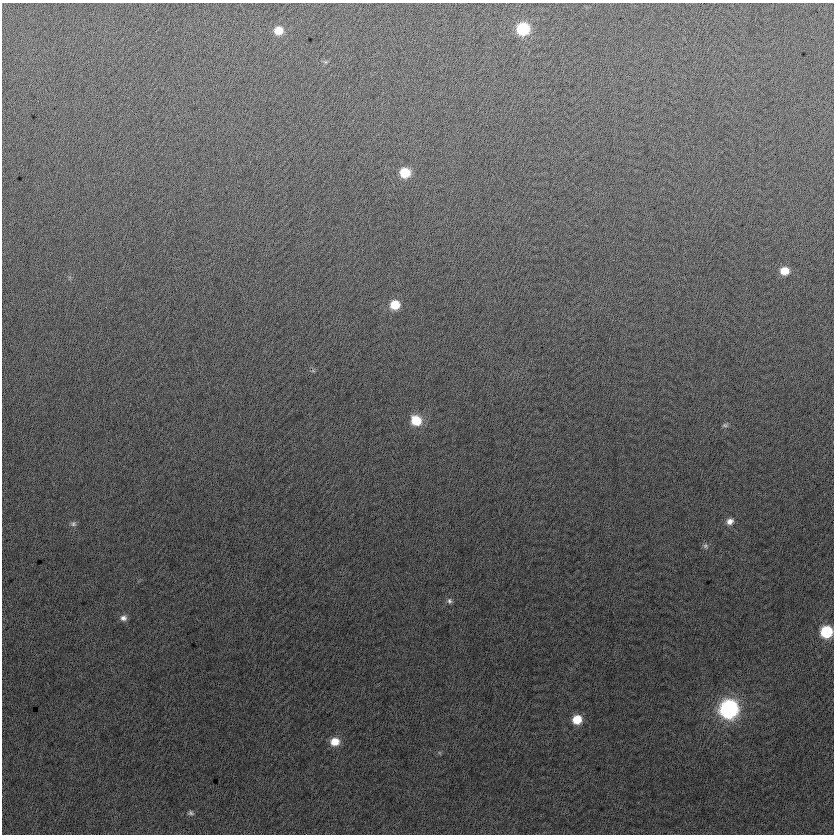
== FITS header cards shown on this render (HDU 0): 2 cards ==
NAXIS1  =                  832
NAXIS2  =                  832

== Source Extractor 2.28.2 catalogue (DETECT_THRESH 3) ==
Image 832 x 832 px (HDU 0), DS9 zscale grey, 1 PNG px = 1 image px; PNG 836 x 836 px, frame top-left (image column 1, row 832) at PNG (2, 3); no overlay
Background -0.308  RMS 13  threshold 38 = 3 sigma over >= 5 px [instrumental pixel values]
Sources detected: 18; all 18 listed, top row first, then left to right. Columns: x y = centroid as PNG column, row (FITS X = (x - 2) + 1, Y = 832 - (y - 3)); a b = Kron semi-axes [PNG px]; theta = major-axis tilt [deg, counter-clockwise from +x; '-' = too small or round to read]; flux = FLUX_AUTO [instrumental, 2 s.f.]
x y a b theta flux
523 29 9 8 - 59000
279 30 9 8 - 12000
325 62 6 5 - 1400
405 173 9 8 - 26000
784 271 8 7 - 13000
395 305 8 8 - 19000
416 420 10 9 - 23000
725 425 8 5 6 1800
730 521 9 8 - 5200
73 524 8 7 - 2400
706 546 8 7 - 2400
449 601 8 7 - 2500
123 618 9 7 10 3900
826 632 8 8 - 53000
729 709 10 10 - 270000
577 719 8 8 - 19000
335 742 9 8 - 13000
191 813 8 6 -5 2000
At the frame edge (FLAGS 8, measured only in part): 1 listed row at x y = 826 632